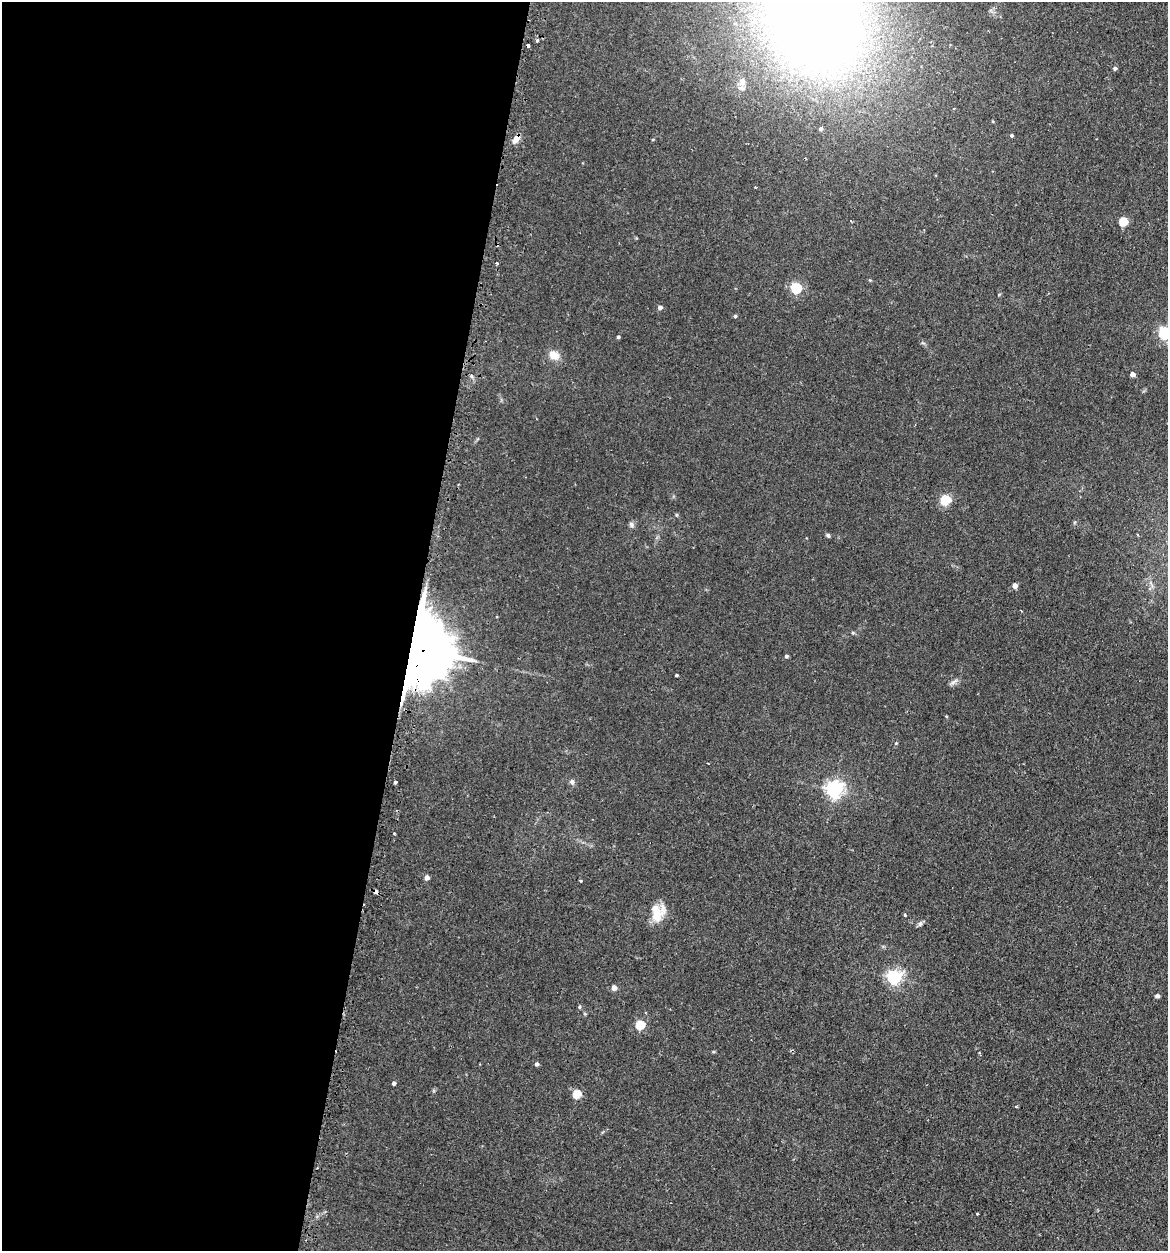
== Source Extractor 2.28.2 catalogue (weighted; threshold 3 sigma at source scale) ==
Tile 5 of 4 x 4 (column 1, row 2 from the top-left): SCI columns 179-1344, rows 2703-3951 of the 5198 x 5223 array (HDU 1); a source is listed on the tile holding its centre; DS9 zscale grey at full resolution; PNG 1170 x 1253 px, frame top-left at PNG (2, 2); no overlay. Shown black and unused: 35% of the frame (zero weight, under 2 of 3 exposures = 3% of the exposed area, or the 3 px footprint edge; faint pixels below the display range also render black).
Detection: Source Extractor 2.28.2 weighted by HDU 2 'WHT'; one run over the whole footprint, this tile lists its part. Background 0.0425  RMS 0.0057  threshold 0.0255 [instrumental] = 3 sigma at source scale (4.5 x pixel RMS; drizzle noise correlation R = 1.50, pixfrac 1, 0.05/0.05 arcsec/px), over >= 5 px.
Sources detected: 47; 2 cosmic-ray / hot-pixel residue — not listed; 1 inside a brighter listed object's ellipse — not listed separately; the other 44 listed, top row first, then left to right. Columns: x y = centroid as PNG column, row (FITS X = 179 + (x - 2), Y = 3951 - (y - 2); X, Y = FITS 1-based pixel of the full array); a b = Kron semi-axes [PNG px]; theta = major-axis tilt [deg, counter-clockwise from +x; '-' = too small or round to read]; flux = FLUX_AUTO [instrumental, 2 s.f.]
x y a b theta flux
813 15 130 94 -66 660
537 40 4 3 - 1.1
1115 68 5 4 - 1.1
742 82 13 8 72 4
1012 136 3 3 - 2.3
516 139 13 6 54 3.8
755 187 2 2 - 0.56
1123 221 5 5 - 22
497 263 4 2 - 0.57
796 288 5 5 - 49
660 307 5 4 - 2.1
735 316 4 4 - 0.85
1165 333 5 5 - 85
618 337 4 3 - 0.93
554 355 12 9 -27 6
1133 374 4 4 - 3.2
945 500 10 8 56 11
631 524 8 6 -60 1.4
828 535 6 5 - 0.88
1015 585 4 4 - 3.5
416 648 19 18 - 5800
786 656 4 4 - 0.99
676 675 3 3 - 1.4
954 682 12 4 28 1.6
946 716 3 2 - 0.75
896 743 4 3 - 0.48
396 782 3 3 - 2.5
572 782 8 6 -76 1.4
834 789 6 6 - 220
427 877 5 4 - 2.7
580 880 4 3 - 0.56
376 892 4 3 - 4
656 913 21 14 -83 12
905 915 4 3 - 0.73
920 923 8 5 63 1.2
894 977 6 6 - 150
614 988 4 4 - 4.1
1157 996 4 4 - 2.1
640 1025 5 5 - 24
979 1053 3 3 - 0.57
537 1064 4 4 - 1.5
394 1083 4 4 - 1.4
577 1094 5 5 - 14
1016 1107 4 3 - 0.62
Overlapping masked pixels (flux is a lower limit): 3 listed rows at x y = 516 139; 416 648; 376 892
Isophote crosses this tile's border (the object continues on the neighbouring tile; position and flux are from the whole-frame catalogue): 2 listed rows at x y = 813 15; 1165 333